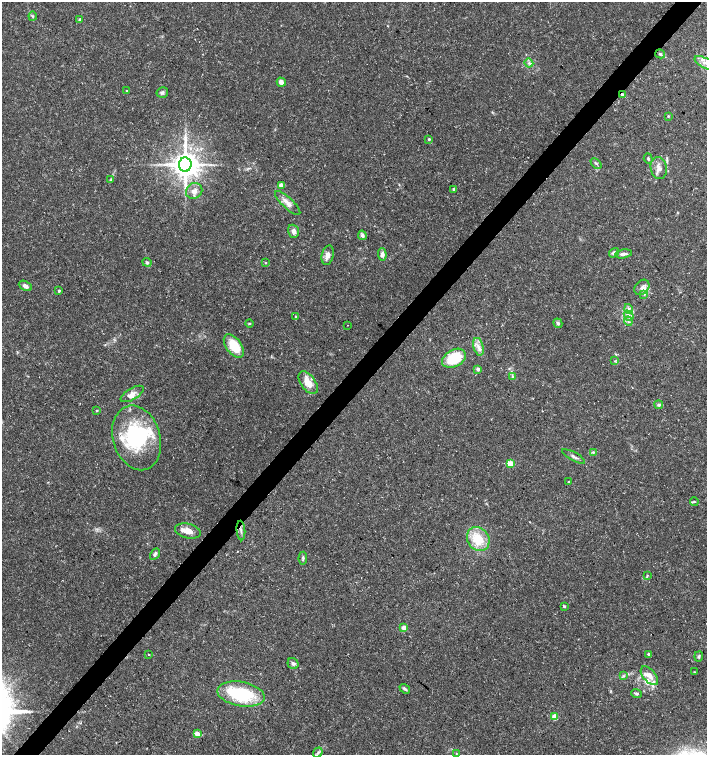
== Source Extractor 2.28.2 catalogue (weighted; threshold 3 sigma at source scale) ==
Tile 10 of 4 x 4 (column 2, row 3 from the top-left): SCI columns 1639-3047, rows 1506-3010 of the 6026 x 6025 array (HDU 1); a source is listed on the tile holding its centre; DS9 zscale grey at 2 x 2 block average (1 PNG px = mean of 2 x 2 image px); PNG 709 x 757 px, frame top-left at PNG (2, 2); each listed source drawn as its Kron ellipse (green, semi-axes under 4 px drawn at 4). Shown black and unused: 4% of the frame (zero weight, under 3 of 5 exposures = <1% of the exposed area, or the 3 px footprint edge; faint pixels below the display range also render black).
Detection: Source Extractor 2.28.2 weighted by HDU 2 'WHT'; one run over the whole footprint, this tile lists its part. Background 0.0583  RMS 0.003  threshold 0.0134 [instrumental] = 3 sigma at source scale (4.5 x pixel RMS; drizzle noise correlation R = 1.50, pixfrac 1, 0.0396/0.0396 arcsec/px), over >= 5 px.
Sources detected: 89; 1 inside a brighter object's white glare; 1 cosmic-ray / hot-pixel residue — neither listed nor drawn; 10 inside a brighter listed object's ellipse — not listed separately; the other 77 listed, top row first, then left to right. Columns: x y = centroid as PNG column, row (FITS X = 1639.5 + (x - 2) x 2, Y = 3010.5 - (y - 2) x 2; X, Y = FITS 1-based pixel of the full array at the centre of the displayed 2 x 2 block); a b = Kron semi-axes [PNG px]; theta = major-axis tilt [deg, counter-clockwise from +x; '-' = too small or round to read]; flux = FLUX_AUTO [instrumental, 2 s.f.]
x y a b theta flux
33 16 4 3 - 0.82
80 20 4 3 - 1
660 54 5 3 - 1.3
529 63 4 3 - 1.6
705 63 12 5 -25 4.8
281 82 5 3 - 4.9
127 91 2 2 - 0.48
162 92 6 5 - 1.7
622 95 2 2 - 3.6
668 116 3 3 - 0.62
429 139 4 3 - 0.95
648 159 5 3 - 0.94
596 163 6 3 -42 1
185 164 7 6 - 1100
659 168 11 8 -79 4.9
111 179 3 2 - 0.55
281 185 3 2 - 9.9
454 189 3 3 - 0.86
194 191 8 7 - 4.7
288 203 16 5 -43 5.4
293 231 6 5 - 3.4
362 235 5 3 - 2.4
614 253 5 4 - 2.4
382 254 6 4 -88 2.7
623 254 9 4 9 2.6
328 255 10 6 77 3.9
147 262 5 4 - 1.3
266 263 3 2 - 0.45
25 286 7 4 -29 2.8
642 287 8 6 47 3.7
59 291 3 3 - 0.72
644 294 4 4 - 1.3
629 309 5 4 - 2
296 316 3 3 - 0.51
629 316 5 3 - 1.6
628 321 4 3 - 1.1
249 323 4 3 - 0.65
558 323 5 4 - 1.3
347 325 2 2 - 0.67
234 346 13 7 -54 19
478 347 9 5 -74 3.8
454 358 13 8 29 25
615 361 3 3 - 0.72
478 369 3 2 - 4.2
513 376 4 3 - 1.1
308 383 13 7 -54 9.2
132 394 13 5 30 4.1
659 405 4 3 - 1.6
96 411 4 3 - 0.6
137 438 33 23 -73 68
593 453 4 3 - 0.6
574 456 13 3 -28 2
510 464 3 3 - 19
569 482 3 3 - 0.57
694 502 4 2 - 0.69
241 530 10 2 -85 1.8
188 531 13 7 -13 7.1
478 539 12 11 - 18
155 554 6 4 61 2.1
303 558 6 3 86 1.3
647 575 4 2 - 0.7
564 606 3 3 - 0.88
404 628 3 2 - 9.9
149 654 2 2 - 0.43
649 654 2 2 - 1.8
699 656 5 3 - 1
293 663 6 5 - 1.8
694 672 3 2 - 0.41
624 676 4 3 - 0.89
649 676 11 6 -48 5.7
405 689 6 3 -36 1.5
636 693 5 3 - 1.3
241 694 24 12 -10 47
555 717 3 3 - 18
197 734 3 2 - 15
318 752 5 3 - 1.5
456 753 3 2 - 0.38
Overlapping masked pixels (flux is a lower limit): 1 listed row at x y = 622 95
Isophote crosses this tile's border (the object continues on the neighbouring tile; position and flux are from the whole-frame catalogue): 1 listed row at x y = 705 63